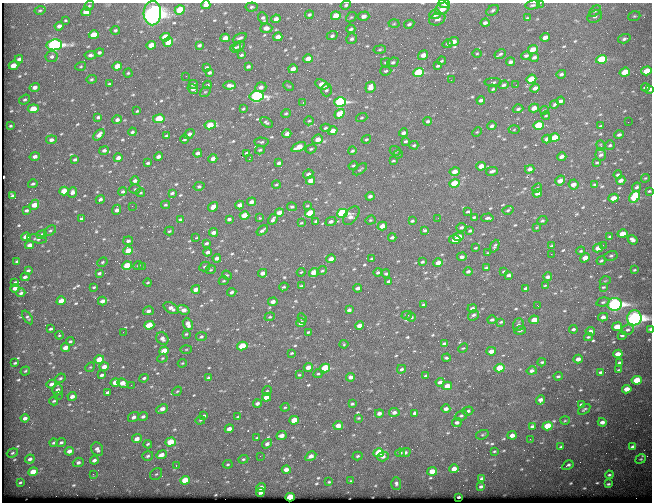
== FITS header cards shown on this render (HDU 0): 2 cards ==
NAXIS1  =                  650
NAXIS2  =                  500

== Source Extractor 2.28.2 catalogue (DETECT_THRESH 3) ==
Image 650 x 500 px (HDU 0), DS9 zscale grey, 1 PNG px = 1 image px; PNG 654 x 504 px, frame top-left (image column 1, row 500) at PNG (2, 3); each listed source drawn as its Kron ellipse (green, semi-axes under 4 px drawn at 4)
Background 603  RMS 3.1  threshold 9.37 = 3 sigma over >= 5 px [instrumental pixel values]
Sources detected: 628; of the 628, the 500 brightest by FLUX_AUTO listed and drawn (128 fainter detections omitted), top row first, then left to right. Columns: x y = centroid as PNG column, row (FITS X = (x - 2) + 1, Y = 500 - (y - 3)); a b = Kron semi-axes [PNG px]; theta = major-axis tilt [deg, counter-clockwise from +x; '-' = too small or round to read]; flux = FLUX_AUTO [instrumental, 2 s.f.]
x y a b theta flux
444 3 6 2 -1 2500
540 3 2 2 - 410
206 5 4 4 - 1500
346 5 5 4 - 400
532 5 7 3 10 360
89 6 5 4 - 320
252 7 6 4 7 410
442 9 7 5 33 2300
40 10 5 4 - 270
180 10 5 4 - 6800
493 10 7 4 38 400
595 11 7 4 43 340
86 12 5 4 - 2800
152 13 12 8 88 170000
435 14 6 4 20 1600
309 15 4 3 - 400
336 16 5 4 - 3000
364 16 6 4 16 1100
595 16 8 5 29 640
634 16 6 4 19 300
351 17 6 4 42 270
263 18 6 4 -63 580
527 18 4 3 - 210
276 19 5 4 - 1100
437 19 8 6 22 830
65 20 3 2 - 210
485 23 4 3 - 590
394 24 5 3 - 230
409 24 5 4 - 430
59 26 4 4 - 820
266 28 6 4 4 1300
351 29 4 3 - 390
115 30 5 4 - 360
94 35 5 4 - 4200
332 36 5 4 - 510
165 37 5 4 - 5200
278 37 4 4 - 1400
545 37 5 3 - 1300
225 38 4 4 - 1500
240 38 7 4 25 480
352 39 6 5 - 490
624 39 6 4 17 440
168 42 5 4 - 4200
453 42 5 4 - 1500
448 44 5 4 - 360
54 45 8 5 7 55000
151 45 5 4 - 2700
199 45 4 3 - 500
239 46 6 4 35 570
236 48 5 4 - 420
533 49 5 4 - 2300
380 50 6 3 9 260
99 52 5 4 - 470
477 54 4 3 - 210
500 54 6 4 29 380
90 55 6 4 6 630
241 55 4 3 - 350
423 55 5 4 - 1900
526 55 5 4 - 480
52 57 6 5 - 620
534 57 4 3 - 630
19 59 4 3 - 530
308 59 5 4 - 2900
601 59 5 4 - 12000
442 61 4 3 - 250
386 62 4 3 - 270
393 62 6 4 23 480
511 62 4 3 - 560
13 65 5 4 - 2300
81 66 5 4 - 260
117 66 5 4 - 2800
248 66 4 3 - 530
438 66 4 3 - 380
207 67 4 3 - 370
293 69 5 4 - 1400
386 71 6 4 6 340
646 71 5 4 - 4300
209 72 4 3 - 420
418 72 5 4 - 14000
625 72 5 4 - 4800
128 73 4 4 - 260
561 74 5 3 - 450
186 76 2 2 - 240
91 79 5 4 - 320
531 79 5 4 - 4900
451 80 2 2 - 570
493 82 8 4 1 360
109 84 3 3 - 240
193 84 4 4 - 740
322 84 7 4 -25 2100
207 85 4 3 - 250
229 85 6 4 2 980
503 85 5 4 - 490
516 85 2 2 - 280
288 86 6 3 -26 210
35 87 5 4 - 990
261 87 5 5 - 880
370 87 6 5 - 1900
645 87 4 3 - 410
535 88 5 3 - 970
193 89 5 4 - 920
493 89 3 3 - 260
650 89 4 3 - 550
327 90 6 5 - 410
205 92 6 4 40 310
256 96 7 5 8 44000
25 100 6 4 36 370
481 100 4 3 - 670
561 101 4 3 - 550
303 102 3 2 - 910
340 102 6 4 15 30000
554 104 4 3 - 380
534 108 5 4 - 1600
33 109 5 4 - 4500
243 109 4 3 - 290
518 109 5 4 - 460
544 110 4 3 - 230
137 111 3 3 - 230
286 113 5 3 - 250
339 114 5 4 - 4600
546 116 4 3 - 210
98 117 4 3 - 410
362 118 6 3 19 250
159 119 6 4 8 6000
117 120 5 4 - 650
309 121 5 4 - 260
428 121 4 3 - 420
266 122 7 4 -33 400
628 122 2 2 - 310
210 125 6 4 10 5000
538 125 5 4 - 8300
10 126 3 3 - 300
492 126 4 3 - 580
601 126 4 2 - 220
326 128 5 4 - 390
514 130 5 3 - 210
333 131 5 4 - 1800
132 132 4 3 - 390
477 132 5 3 - 210
403 133 4 3 - 750
189 134 6 4 39 700
287 134 4 3 - 890
99 135 6 4 49 1200
619 135 4 3 - 550
166 136 3 3 - 360
554 138 5 4 - 6300
184 139 4 3 - 280
318 139 5 4 - 2000
366 139 5 4 - 280
547 139 5 4 - 1300
51 140 5 4 - 720
406 141 4 3 - 300
261 142 7 4 -4 390
414 145 4 3 - 320
601 145 5 4 - 320
610 145 5 4 - 350
299 147 8 4 25 3000
311 149 5 4 - 290
104 150 5 4 - 560
260 150 5 3 - 300
352 151 4 3 - 370
395 151 6 5 - 330
198 153 4 3 - 770
247 153 4 3 - 320
398 154 4 3 - 220
601 154 6 5 - 670
35 156 5 4 - 890
158 156 4 3 - 840
562 157 5 3 - 1100
118 158 4 3 - 1100
213 159 4 3 - 950
249 159 3 2 - 2100
75 160 4 3 - 410
393 161 4 2 - 240
148 163 3 3 - 350
279 163 4 3 - 570
597 163 4 3 - 230
353 166 5 4 - 310
481 166 5 3 - 2000
360 169 8 3 36 270
530 169 5 4 - 990
455 171 5 4 - 1500
492 171 6 3 14 540
308 174 5 4 - 600
618 175 4 3 - 490
645 178 4 3 - 210
560 180 5 4 - 1700
621 180 5 3 - 1000
135 181 4 3 - 680
311 181 4 4 - 1900
454 183 5 4 - 8900
33 184 5 3 - 360
276 184 4 3 - 230
573 185 5 5 - 1500
594 185 4 3 - 410
199 186 5 4 - 390
637 187 5 3 - 380
537 188 5 3 - 260
135 189 6 5 - 320
64 191 5 4 - 4000
123 191 4 4 - 430
649 191 3 3 - 240
72 192 5 4 - 800
141 193 4 2 - 210
172 193 4 2 - 410
537 193 4 3 - 1100
12 195 4 3 - 350
370 196 4 3 - 680
635 197 6 5 - 12000
613 198 5 3 - 2600
100 199 5 4 - 510
251 202 4 3 - 1100
34 205 5 4 - 2700
165 205 4 4 - 300
240 205 4 3 - 1300
132 206 3 2 - 240
307 206 4 3 - 220
213 207 5 4 - 2100
292 207 5 3 - 330
26 210 4 3 - 430
117 210 5 4 - 840
508 210 5 4 - 360
468 212 4 3 - 320
279 213 4 4 - 2100
310 213 5 4 - 6800
342 213 5 4 - 26000
244 215 5 4 - 4300
351 216 11 6 53 1300
474 217 4 3 - 310
260 218 4 3 - 210
438 218 3 2 - 400
487 218 6 4 3 690
82 219 4 3 - 510
229 219 4 3 - 410
273 219 5 3 - 490
180 220 4 3 - 430
370 220 5 4 - 250
316 221 4 2 - 350
412 221 4 3 - 330
542 221 5 4 - 350
331 222 5 4 - 710
301 223 3 3 - 210
382 226 5 4 - 2400
461 227 5 4 - 470
536 227 3 2 - 220
262 230 6 3 37 530
424 230 4 4 - 400
50 231 6 4 35 370
169 231 5 3 - 270
470 231 4 3 - 330
213 232 4 3 - 930
622 234 5 4 - 3000
42 235 5 4 - 1100
26 237 4 4 - 2100
392 237 4 3 - 490
458 237 5 4 - 2400
610 237 4 3 - 310
195 238 4 2 - 460
37 239 10 4 -8 420
455 240 6 4 -6 2200
632 240 5 4 - 690
128 241 5 4 - 590
207 243 4 3 - 360
30 245 4 3 - 970
603 245 2 2 - 1000
495 246 6 3 66 350
552 246 4 3 - 340
476 248 3 2 - 230
598 248 5 4 - 1700
128 251 5 4 - 3300
581 251 4 3 - 270
207 252 4 3 - 750
488 253 3 2 - 210
551 254 2 2 - 1200
611 256 7 5 13 390
462 257 5 4 - 620
217 258 4 3 - 880
372 258 3 2 - 240
585 258 5 4 - 1800
331 259 4 3 - 1200
17 261 3 3 - 300
601 261 5 3 - 330
102 262 5 3 - 280
422 262 4 3 - 350
438 263 5 4 - 1800
138 265 5 3 - 260
127 266 5 4 - 7300
142 267 3 2 - 270
205 267 6 4 30 330
486 268 4 3 - 510
28 270 4 3 - 360
211 270 5 4 - 240
634 270 3 3 - 210
322 271 5 3 - 280
468 271 4 3 - 500
504 271 4 3 - 290
301 272 4 3 - 210
314 272 5 4 - 2800
378 272 4 4 - 340
99 273 4 3 - 370
262 273 4 3 - 1000
386 274 4 4 - 340
227 275 5 4 - 240
509 275 3 3 - 510
25 277 4 3 - 580
548 277 4 3 - 670
224 281 5 4 - 230
389 281 3 2 - 330
605 281 5 3 - 210
15 282 3 3 - 210
148 282 4 3 - 250
545 285 4 2 - 220
301 286 4 2 - 300
94 287 3 3 - 240
284 287 5 3 - 270
603 287 4 3 - 240
15 288 4 3 - 1500
357 288 4 3 - 650
526 288 4 3 - 440
196 289 4 4 - 1600
232 292 4 4 - 490
21 293 4 3 - 470
61 301 5 4 - 2500
102 301 4 3 - 1000
273 302 4 3 - 1100
603 302 7 4 15 380
423 304 4 4 - 300
615 304 7 6 - 80000
538 306 3 2 - 480
171 308 8 5 -30 1200
472 309 5 3 - 920
183 310 6 4 -19 1500
349 310 4 3 - 640
148 311 5 4 - 630
407 315 5 4 - 290
473 315 6 4 41 590
28 317 7 4 -55 380
270 317 5 4 - 240
411 317 4 3 - 340
603 317 5 4 - 890
302 318 5 4 - 320
634 318 7 7 - 100000
492 320 5 4 - 470
534 320 5 4 - 2800
501 322 4 3 - 290
301 323 5 4 - 1300
188 324 6 4 -66 1400
149 325 5 4 - 4500
359 325 4 4 - 1400
518 325 6 5 - 580
617 327 5 4 - 4000
51 329 4 3 - 370
573 329 4 3 - 410
650 329 3 3 - 420
520 330 6 4 17 420
627 330 6 5 - 460
590 331 5 4 - 1100
123 332 2 2 - 400
308 332 3 2 - 260
186 334 4 4 - 260
59 335 4 3 - 210
622 336 4 3 - 320
201 337 5 4 - 410
588 337 4 3 - 280
162 338 6 5 - 850
70 341 4 3 - 330
444 343 4 3 - 410
344 344 4 4 - 220
242 346 5 4 - 7100
65 347 4 4 - 1700
463 348 5 3 - 210
186 349 6 4 2 260
164 351 5 4 - 4800
491 351 5 4 - 1500
292 353 3 2 - 250
618 354 5 4 - 2000
162 358 5 4 - 250
446 358 4 3 - 320
578 359 4 3 - 1300
99 360 5 4 - 4700
542 362 4 3 - 300
15 363 3 2 - 250
182 363 4 3 - 210
620 363 4 3 - 470
90 367 5 4 - 240
104 367 4 4 - 1800
308 367 4 4 - 1500
325 368 5 4 - 11000
500 368 5 4 - 6400
401 369 4 4 - 400
619 370 3 2 - 210
25 371 5 3 - 240
532 371 5 4 - 700
600 372 4 3 - 380
318 374 4 3 - 260
102 375 4 3 - 480
299 375 3 3 - 220
426 376 4 3 - 450
558 376 4 3 - 340
351 377 4 4 - 990
60 378 5 3 - 330
144 378 5 3 - 430
209 378 4 3 - 550
637 380 5 4 - 6400
115 382 5 4 - 2300
440 382 4 3 - 820
123 383 5 4 - 2000
51 384 5 4 - 800
131 385 3 2 - 280
447 386 5 4 - 2500
627 389 5 4 - 2400
58 390 6 5 - 630
177 391 5 4 - 240
267 391 5 4 - 230
108 392 4 3 - 540
58 395 2 2 - 300
72 396 4 3 - 1100
266 397 4 4 - 2200
540 400 4 4 - 1100
54 401 4 3 - 250
257 403 4 3 - 680
352 404 4 3 - 330
581 405 4 3 - 430
285 407 4 4 - 250
162 409 6 3 27 1300
446 409 4 3 - 980
584 409 7 3 37 320
468 411 5 4 - 550
394 412 5 4 - 850
379 413 4 3 - 860
415 413 4 4 - 680
143 416 5 3 - 510
204 416 4 3 - 450
461 416 6 5 - 400
133 417 6 5 - 820
238 417 3 3 - 210
25 418 4 3 - 790
358 418 4 3 - 230
200 420 5 3 - 240
294 420 5 4 - 4200
565 421 5 3 - 230
457 422 5 4 - 650
602 422 4 3 - 1000
338 425 4 4 - 1700
532 426 4 3 - 590
548 426 5 4 - 7900
229 429 4 3 - 1300
482 435 6 4 18 330
512 435 4 4 - 1300
282 436 5 4 - 1500
257 438 3 2 - 290
137 439 5 4 - 1500
530 439 3 2 - 230
61 442 5 4 - 400
171 442 5 4 - 6400
54 443 4 3 - 320
148 444 4 3 - 300
267 444 5 4 - 710
561 447 4 3 - 390
633 447 4 3 - 500
97 449 7 6 - 870
69 451 4 4 - 1200
494 451 3 2 - 220
405 452 5 4 - 560
12 453 6 4 19 310
379 453 5 4 - 8400
400 453 5 3 - 400
161 455 5 4 - 1700
148 456 5 4 - 450
260 456 2 2 - 670
311 456 6 4 33 1300
357 456 5 3 - 290
383 456 6 4 18 790
30 459 5 4 - 600
243 459 5 4 - 310
641 459 5 3 - 270
94 460 4 3 - 640
78 462 5 4 - 630
228 464 5 3 - 250
568 465 6 3 30 490
176 466 3 3 - 270
286 469 4 4 - 1300
454 469 5 4 - 1900
432 471 5 4 - 3300
33 472 5 4 - 3500
93 474 3 2 - 320
156 474 7 5 41 360
609 475 4 3 - 320
482 479 4 3 - 800
185 480 5 4 - 5800
351 481 3 3 - 250
20 482 3 2 - 290
329 482 3 3 - 220
396 483 6 5 - 450
608 484 4 3 - 360
481 486 3 3 - 380
261 488 5 3 - 1300
261 492 4 4 - 840
290 497 4 4 - 7500
459 497 3 3 - 270
At the frame edge (FLAGS 8, measured only in part): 6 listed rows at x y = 444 3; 540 3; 206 5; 650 89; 649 191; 650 329
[128 fainter detections neither listed nor drawn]